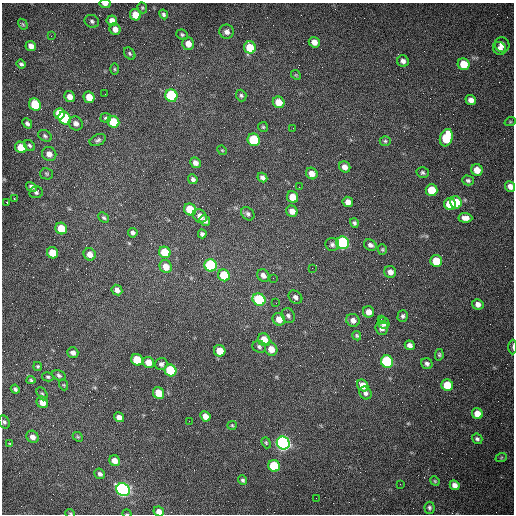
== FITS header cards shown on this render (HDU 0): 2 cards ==
NAXIS1  =                  512 /fastest changing axis
NAXIS2  =                  512 /next to fastest changing axis

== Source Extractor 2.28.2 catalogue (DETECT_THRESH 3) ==
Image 512 x 512 px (HDU 0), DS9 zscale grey, 1 PNG px = 1 image px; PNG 516 x 516 px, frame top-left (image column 1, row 512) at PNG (2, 3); each listed source drawn as its Kron ellipse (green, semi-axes under 4 px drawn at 4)
Background 1520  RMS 23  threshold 68.8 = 3 sigma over >= 5 px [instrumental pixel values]
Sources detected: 161; all 161 listed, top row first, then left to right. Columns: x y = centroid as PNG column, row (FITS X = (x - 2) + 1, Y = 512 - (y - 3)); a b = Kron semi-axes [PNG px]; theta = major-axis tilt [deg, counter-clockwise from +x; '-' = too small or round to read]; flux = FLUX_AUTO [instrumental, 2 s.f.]
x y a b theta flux
105 4 5 3 - 5700
142 8 6 4 -70 2000
164 14 5 4 - 3100
135 15 6 5 - 22000
92 21 7 6 - 3700
112 21 5 5 - 14000
23 24 6 4 -58 1700
115 29 6 5 - 9400
227 32 7 7 - 7100
182 35 6 5 - 2600
51 36 3 2 - 1500
314 42 6 5 - 12000
188 44 6 6 - 13000
502 45 7 7 - 8400
31 46 5 5 - 8400
250 47 6 6 - 40000
499 48 7 6 - 6900
130 53 7 5 -53 2600
403 61 6 5 - 6500
21 64 5 4 - 2900
464 64 6 5 - 34000
114 69 5 3 - 1700
296 75 5 4 - 1900
105 94 2 2 - 630
241 95 6 5 - 3000
171 96 6 6 - 150000
70 97 5 5 - 10000
89 97 6 5 - 23000
471 100 5 5 - 9000
279 102 6 5 - 20000
35 105 6 5 - 65000
60 114 5 5 - 42000
65 118 7 5 -46 110000
106 118 5 4 - 2700
113 122 6 5 - 50000
510 122 6 3 18 1500
27 123 5 4 - 3800
76 123 7 6 - 6900
263 127 5 5 - 2100
293 128 2 2 - 640
45 136 7 5 -30 3100
446 138 9 6 70 69000
98 140 8 5 24 4000
254 140 6 6 - 110000
385 141 5 4 - 2600
29 145 6 5 - 3000
21 147 6 5 - 32000
222 150 5 4 - 1600
49 154 7 6 - 10000
195 163 5 5 - 8600
345 167 6 5 - 9200
477 170 6 5 - 17000
312 173 6 5 - 11000
423 173 6 5 - 2900
47 174 6 5 - 2500
262 177 5 4 - 5100
193 179 5 4 - 4400
468 180 6 5 - 3200
510 186 5 5 - 7700
31 187 5 4 - 5000
299 187 2 2 - 1000
431 190 6 6 - 38000
36 192 7 6 - 3300
293 197 6 5 - 25000
14 198 3 2 - 2800
348 202 5 5 - 10000
456 202 6 5 - 49000
7 203 3 2 - 1600
450 204 6 6 - 42000
190 209 6 5 - 43000
292 211 6 5 - 11000
248 214 7 5 -46 4200
200 216 7 6 - 11000
104 218 6 4 -42 2900
465 218 7 4 -5 8900
205 221 6 4 -50 4900
354 223 5 4 - 3200
61 229 6 5 - 36000
133 233 5 4 - 4200
202 234 4 4 - 3700
343 243 6 6 - 280000
332 244 7 6 - 4000
370 245 7 5 -28 5600
382 249 5 4 - 2000
165 252 6 5 - 41000
53 253 6 5 - 32000
90 254 6 6 - 12000
436 261 6 6 - 42000
211 265 6 6 - 200000
166 267 7 6 - 17000
312 268 2 2 - 610
390 272 6 5 - 8800
224 275 6 5 - 51000
263 275 7 5 -47 7200
273 278 2 2 - 690
117 290 6 5 - 7400
295 297 7 6 - 5800
259 300 7 6 - 110000
276 303 3 2 - 1200
478 304 6 5 - 7800
368 312 6 5 - 11000
288 316 8 6 -59 4600
403 316 6 5 - 3400
279 319 6 6 - 15000
381 319 3 2 - 1000
353 320 7 6 - 8300
384 323 6 5 - 4700
382 328 7 6 - 8400
357 336 5 4 - 2400
264 340 6 6 - 27000
410 345 5 4 - 7400
259 347 7 6 - 3700
513 347 7 3 89 2300
271 349 7 6 - 17000
220 351 6 5 - 22000
73 353 6 5 - 6500
439 355 5 4 - 2300
137 360 6 5 - 49000
148 362 6 5 - 17000
387 362 6 6 - 170000
161 364 6 6 - 4800
427 364 6 5 - 4200
38 366 4 4 - 2100
170 370 6 5 - 100000
59 375 7 5 -26 3700
48 377 6 4 -14 2400
31 380 4 4 - 1900
64 385 5 3 - 1400
363 385 6 5 - 21000
447 385 6 5 - 49000
15 389 5 3 - 3400
159 393 6 5 - 28000
365 393 7 6 - 5300
42 394 7 5 -61 2400
42 402 6 5 - 13000
477 414 5 5 - 25000
205 416 5 5 - 13000
119 417 5 4 - 8100
189 421 2 2 - 610
4 422 7 5 -61 3300
232 425 5 4 - 1800
33 437 6 5 - 9000
78 437 5 4 - 2100
477 439 5 5 - 3600
266 443 6 4 -68 2000
283 443 6 6 - 730000
10 444 4 3 - 1800
501 458 6 3 20 1900
115 461 6 5 - 13000
274 466 6 5 - 91000
100 474 5 5 - 4500
243 480 5 4 - 2900
435 481 5 4 - 1600
400 484 2 2 - 720
455 485 5 4 - 8400
123 490 7 6 - 590000
316 498 2 2 - 3400
429 508 6 5 - 3000
159 511 5 4 - 9300
70 513 5 3 - 1400
127 514 4 3 - 1100
At the frame edge (FLAGS 8, measured only in part): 6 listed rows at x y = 105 4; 510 186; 513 347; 159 511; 70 513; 127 514